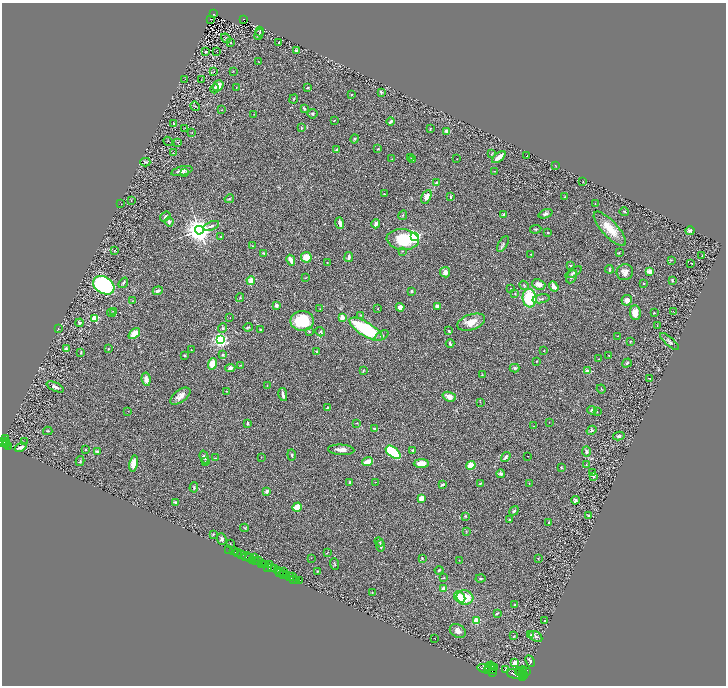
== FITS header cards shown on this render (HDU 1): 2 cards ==
NAXIS1  =                 1448
NAXIS2  =                 1367

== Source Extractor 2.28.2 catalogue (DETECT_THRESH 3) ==
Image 1448 x 1367 px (HDU 1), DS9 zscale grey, zoomed out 1/2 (1 PNG px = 2 x 2 image px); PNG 728 x 688 px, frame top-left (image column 1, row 1366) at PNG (2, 3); each listed source drawn as its Kron ellipse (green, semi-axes under 4 px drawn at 4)
Background 0.596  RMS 0.031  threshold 0.0916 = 3 sigma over >= 5 px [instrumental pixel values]
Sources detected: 344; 29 cannot appear on this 1/2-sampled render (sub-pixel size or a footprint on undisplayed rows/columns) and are neither listed nor drawn; the other 315 listed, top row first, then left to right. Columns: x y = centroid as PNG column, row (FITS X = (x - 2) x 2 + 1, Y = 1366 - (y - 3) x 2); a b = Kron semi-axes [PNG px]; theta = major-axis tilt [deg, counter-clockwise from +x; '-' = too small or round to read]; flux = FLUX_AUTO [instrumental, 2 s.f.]
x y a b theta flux
213 14 3 2 - 50
211 19 2 1 - 1.9
243 19 2 2 - 46
259 32 5 3 - 4.9
259 34 6 3 68 9.1
226 38 5 3 - 4.8
231 43 2 1 - 8.1
279 43 2 2 - 2.2
205 51 2 1 - 47
216 51 3 2 - 1.9
296 51 4 3 - 9.2
258 61 2 2 - 1.8
233 71 2 2 - 2.8
213 72 2 2 - 2.2
185 79 2 1 - 1.6
201 80 2 1 - 1.3
218 86 6 5 - 57
236 88 2 1 - 1.7
308 88 3 2 - 6.4
215 89 4 3 - 7.6
381 92 4 3 - 8.1
352 95 2 2 - 16
294 99 4 3 - 6.5
195 106 5 2 - 5.1
304 109 4 2 - 7.5
221 110 2 2 - 2.2
254 114 2 1 - 1.7
312 114 5 5 - 11
334 121 3 2 - 3.5
391 121 4 2 - 16
173 123 4 3 - 4.7
185 128 2 2 - 1.6
301 128 4 2 - 4
430 129 4 2 - 5.1
447 131 4 3 - 30
192 132 2 1 - 2
355 139 4 4 - 6.7
168 141 5 1 - 2.3
178 142 2 1 - 1.7
378 149 3 2 - 4
336 150 2 2 - 16
173 153 2 1 - 1.6
492 154 4 2 - 2.9
527 156 2 1 - 2.2
499 157 8 3 39 49
411 158 2 1 - 1.7
392 159 2 2 - 2
457 159 3 2 - 1.9
413 160 3 2 - 3
145 162 5 4 - 6.6
555 165 2 2 - 3
182 171 11 4 13 23
495 171 3 2 - 3.1
184 173 4 2 - 4.8
583 182 2 2 - 2
436 183 4 3 - 9.4
384 194 2 2 - 2.8
426 197 7 4 63 43
450 197 4 2 - 4.1
565 197 2 1 - 6.3
229 199 5 3 - 5.4
131 200 2 1 - 1.8
121 204 2 1 - 3.1
595 204 2 1 - 2.6
624 211 5 2 - 4.4
504 214 3 2 - 15
546 214 7 4 21 16
403 215 5 3 - 5
165 216 5 3 - 9.1
169 222 5 4 - 9.5
340 223 6 3 -72 30
376 224 4 3 - 21
211 226 8 3 21 16
536 229 6 3 9 8
610 229 22 8 -47 110
199 230 4 4 - 8300
690 231 4 4 - 13
548 233 2 2 - 19
221 236 2 2 - 5.7
414 236 3 3 - 1600
403 240 16 10 -7 280
503 244 9 3 58 11
253 246 3 2 - 2.6
114 250 2 2 - 2.5
403 251 3 3 - 3.6
264 253 4 2 - 8.9
619 253 3 2 - 3.4
531 254 2 1 - 2.7
702 256 2 1 - 2.5
306 257 5 5 - 72
349 257 5 3 - 26
291 260 5 3 - 48
671 260 3 2 - 2.6
327 263 2 2 - 2.9
691 263 2 1 - 31
570 265 3 2 - 7.5
609 269 4 3 - 7.6
650 271 2 2 - 130
445 272 5 5 - 19
574 272 9 3 31 13
625 272 8 8 - 32
571 276 7 5 65 17
305 278 4 2 - 3.3
251 280 4 4 - 43
672 280 4 2 - 6.1
123 283 6 3 54 8.5
644 283 2 2 - 12
539 284 7 5 -22 38
104 285 11 8 -32 870
524 285 5 2 - 4.6
554 287 5 3 - 37
511 288 3 2 - 2.4
158 291 5 3 - 12
412 291 2 2 - 18
515 293 3 3 - 4.6
240 298 4 3 - 5.2
529 298 9 7 -83 280
541 299 9 3 11 11
627 300 5 5 - 23
133 301 2 2 - 2.1
276 305 4 3 - 23
437 306 2 2 - 67
400 307 4 4 - 25
320 309 3 2 - 2
378 309 2 2 - 9.9
113 311 4 2 - 3.1
673 312 2 2 - 1.5
111 313 4 3 - 5.2
635 313 7 5 -84 48
654 313 2 2 - 6.1
361 315 3 3 - 4
230 318 2 1 - 1.5
342 318 2 2 - 130
95 319 3 3 - 330
302 321 12 10 2 210
471 322 14 7 19 70
79 323 4 4 - 14
657 325 3 2 - 2.7
248 327 5 3 - 8
58 328 3 2 - 3
222 328 5 4 - 8.3
260 329 2 2 - 8.8
366 329 19 7 -32 470
309 331 4 3 - 5.7
449 331 2 2 - 5
320 332 5 4 - 8
134 334 6 4 41 81
382 335 7 4 27 12
617 336 2 1 - 2.1
221 340 4 3 - 1900
630 341 4 3 - 4.1
670 342 12 3 -41 13
450 344 4 2 - 8.9
66 349 2 2 - 42
108 349 2 2 - 2.5
191 350 3 2 - 2.4
317 351 3 2 - 8.9
544 351 2 2 - 4.7
81 352 3 2 - 5
184 355 2 2 - 6.1
223 355 3 3 - 13
609 356 3 2 - 5.3
598 359 2 2 - 2.1
536 361 2 2 - 3.8
627 363 5 3 - 11
212 364 6 4 71 81
241 365 3 2 - 4.7
230 368 5 4 - 21
515 368 5 3 - 9.4
363 370 4 2 - 3.6
587 371 4 3 - 19
482 375 3 2 - 3.3
146 379 7 4 -83 38
650 379 2 2 - 2.5
267 386 2 2 - 6.3
55 387 9 3 -25 23
601 389 4 3 - 4.9
226 391 3 2 - 2.8
283 394 6 2 -79 23
180 396 12 6 37 40
449 397 7 4 -18 44
480 402 3 2 - 2.7
327 408 3 2 - 8.1
592 410 4 3 - 14
128 411 2 2 - 2
597 412 2 1 - 3.2
549 422 2 1 - 1.4
247 423 4 2 - 9.7
357 423 3 2 - 3.9
533 426 3 2 - 2.8
375 429 4 3 - 16
591 430 5 4 - 13
48 431 4 2 - 4.6
619 436 6 4 13 13
6 439 3 2 - 370
5 441 4 2 - 650
24 441 2 1 - 1.9
3 442 4 2 - 800
7 443 2 1 - 120
7 445 2 2 - 190
9 446 3 2 - 290
21 447 6 2 22 23
85 449 2 2 - 4.4
341 450 13 5 -3 36
412 450 3 2 - 6.3
586 451 5 4 - 15
98 452 4 3 - 17
393 452 8 5 -39 330
292 455 5 3 - 7
528 456 2 1 - 2.4
204 457 6 3 -73 13
261 457 2 2 - 1.6
506 457 5 3 - 12
215 458 3 2 - 3.1
80 461 5 3 - 4.9
205 462 3 3 - 6.7
368 462 5 3 - 88
134 463 8 4 80 70
421 463 7 4 1 50
471 465 4 4 - 86
586 465 3 3 - 4.6
561 468 3 2 - 3.7
592 472 2 2 - 2.5
501 474 4 3 - 16
593 476 3 3 - 8.2
376 482 3 1 - 1.9
350 483 3 3 - 15
480 483 2 2 - 5.5
443 484 4 2 - 13
529 484 3 2 - 3.1
194 487 5 4 - 7.9
267 491 4 3 - 18
421 498 3 3 - 48
575 500 4 4 - 16
175 502 3 3 - 7.6
297 507 5 4 - 120
514 511 5 3 - 9.3
588 515 3 2 - 5.3
465 516 3 3 - 7.7
510 520 3 2 - 4.1
549 522 2 2 - 13
245 528 4 2 - 3.9
466 531 3 2 - 2.8
213 534 4 2 - 4.3
222 539 6 4 -70 14
379 542 5 3 - 8.3
230 543 2 1 - 1.7
380 546 6 3 -88 12
229 549 2 1 - 21
234 551 3 1 - 42
238 553 2 2 - 130
327 553 4 2 - 2.6
242 555 2 2 - 1000
246 557 5 2 - 120
249 558 2 1 - 65
254 558 2 1 - 290
311 558 2 1 - 1.1
422 558 3 2 - 3.7
538 558 2 2 - 3.5
252 560 2 1 - 36
259 560 2 1 - 220
459 560 2 1 - 1.7
255 561 3 1 - 280
262 563 4 2 - 410
264 564 2 1 - 190
266 564 2 2 - 49
269 564 2 2 - 440
335 564 6 2 -69 5.3
268 567 3 1 - 350
271 568 2 1 - 160
275 569 4 3 - 890
278 570 3 1 - 400
439 570 4 3 - 6.3
317 571 3 3 - 3.9
279 572 2 1 - 41
284 572 3 1 - 31
284 574 2 2 - 400
287 575 2 1 - 550
292 576 2 1 - 25
289 577 4 1 - 450
444 578 3 2 - 2.9
480 578 5 4 - 8.3
293 579 3 2 - 66
297 580 2 1 - 34
300 580 3 1 - 140
443 588 3 3 - 25
372 592 3 2 - 3.5
460 597 6 5 - 100
465 597 8 7 - 130
515 605 3 2 - 11
497 613 3 2 - 5.4
476 621 3 3 - 250
545 621 3 2 - 6.2
458 631 8 6 -33 26
531 635 2 2 - 36
514 636 2 1 - 1.6
536 637 7 5 -33 14
435 639 2 1 - 2
530 661 6 3 -64 12
515 663 3 3 - 48
490 666 5 2 - 2500
492 667 3 2 - 2000
495 667 3 2 - 950
484 668 7 4 -14 7900
488 670 3 2 - 2400
493 670 3 2 - 1600
506 670 4 2 - 6.5
521 671 6 2 25 2100
526 671 3 2 - 1000
523 672 4 2 - 2200
492 673 3 2 - 2200
519 673 2 1 - 950
516 674 9 5 -10 9700
523 675 4 3 - 2600
522 678 2 2 - 2200
At the frame edge (FLAGS 8, measured only in part): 1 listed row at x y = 3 442
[29 sub-pixel or undisplayed-footprint detections neither listed nor drawn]